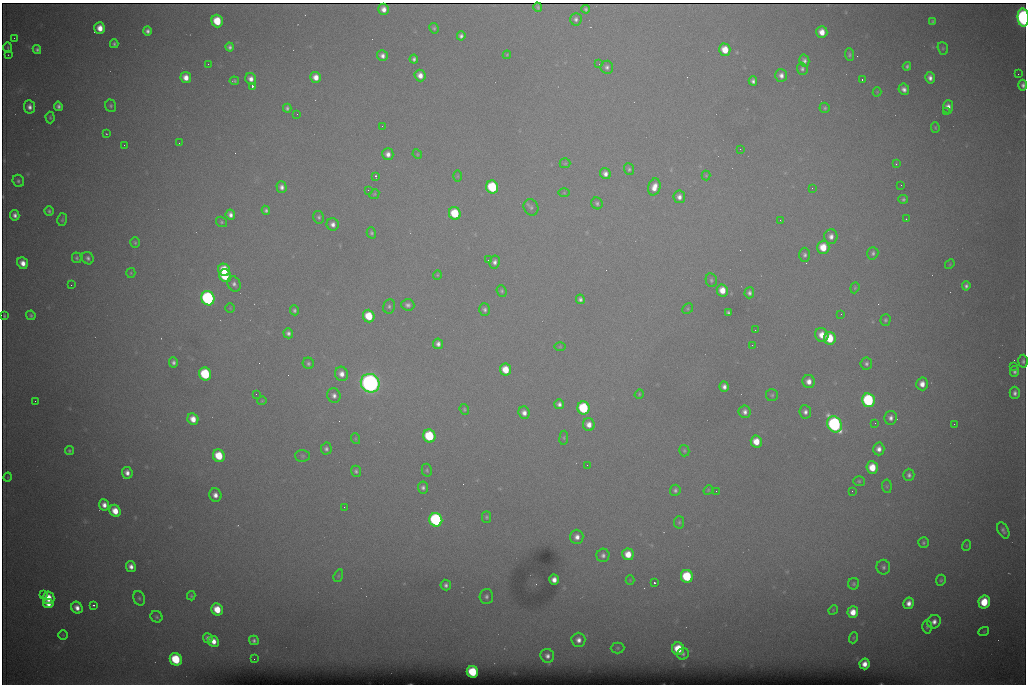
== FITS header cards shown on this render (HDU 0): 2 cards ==
NAXIS1  =                 1024 /fastest changing axis
NAXIS2  =                  682 /next to fastest changing axis

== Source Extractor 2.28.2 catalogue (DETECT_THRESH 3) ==
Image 1024 x 682 px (HDU 0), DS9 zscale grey, 1 PNG px = 1 image px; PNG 1028 x 686 px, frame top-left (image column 1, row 682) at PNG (2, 3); each listed source drawn as its Kron ellipse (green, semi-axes under 4 px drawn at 4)
Background 6840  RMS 56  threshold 167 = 3 sigma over >= 5 px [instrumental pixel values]
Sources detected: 248; all 248 listed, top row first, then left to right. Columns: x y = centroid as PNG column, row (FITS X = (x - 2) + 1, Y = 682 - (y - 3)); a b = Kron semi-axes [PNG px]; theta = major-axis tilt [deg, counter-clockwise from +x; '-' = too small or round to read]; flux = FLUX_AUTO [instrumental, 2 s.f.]
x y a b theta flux
538 7 4 3 - 3.0e+03
383 9 5 5 - 2.7e+04
586 9 4 3 - 7.8e+03
1023 18 9 5 -85 1.3e+06
576 19 6 6 - 1.3e+04
217 21 6 5 - 1.3e+05
932 21 4 3 - 5.2e+03
100 28 6 5 - 4.7e+04
434 28 5 4 - 6.8e+03
147 31 5 4 - 1.4e+04
822 32 6 5 - 4.5e+04
461 36 5 4 - 1.2e+04
14 38 2 2 - 1.4e+03
114 44 4 4 - 8.3e+03
8 47 5 4 - 4.9e+03
230 47 4 4 - 1.1e+04
943 48 6 5 - 5.7e+03
37 49 4 4 - 1.0e+04
725 50 6 5 - 6.9e+04
8 55 2 2 - 2.0e+03
507 55 4 4 - 3.9e+03
849 55 6 4 -86 8.2e+03
382 56 5 5 - 1.8e+04
414 59 4 4 - 1.1e+04
804 61 6 5 - 1.4e+04
208 64 2 2 - 2.9e+03
599 64 3 3 - 3.2e+03
907 66 4 4 - 8.1e+03
607 67 6 6 - 1.2e+04
802 69 6 5 - 9.9e+03
1018 74 2 2 - 1.4e+04
420 75 6 5 - 3.2e+04
781 75 6 6 - 2.0e+04
186 77 5 5 - 3.7e+04
316 77 5 5 - 3.6e+04
930 78 6 4 -74 2.0e+04
251 79 6 5 - 2.4e+04
862 79 3 2 - 5.0e+03
234 81 5 3 - 5.9e+03
753 81 4 4 - 1.1e+04
1023 85 5 4 - 1.3e+04
252 86 3 3 - 9.9e+04
904 89 5 5 - 1.9e+04
877 92 4 4 - 3.7e+03
58 106 4 4 - 1.2e+04
111 106 6 5 - 7.7e+03
29 107 7 5 -84 2.0e+04
948 107 7 5 86 2.7e+04
287 108 4 4 - 9.1e+03
825 108 5 5 - 7.0e+03
947 112 2 2 - 3.1e+03
297 114 2 2 - 2.4e+03
50 118 6 4 -87 5.6e+03
382 126 2 2 - 1.8e+03
935 128 5 4 - 4.8e+03
106 134 3 2 - 2.7e+03
179 143 2 2 - 3.9e+03
124 145 2 2 - 2.0e+03
740 149 2 2 - 2.8e+03
388 154 6 5 - 2.3e+04
417 154 5 4 - 4.2e+03
565 163 5 5 - 4.8e+03
896 164 4 4 - 4.1e+03
629 169 6 5 - 7.3e+03
605 174 6 5 - 2.1e+04
706 175 5 4 - 4.5e+03
376 176 3 3 - 5.6e+03
458 176 6 3 89 3.9e+03
18 181 6 5 - 8.8e+03
901 185 2 2 - 1.9e+03
282 187 6 5 - 1.8e+04
492 187 6 6 - 2.8e+05
654 187 9 6 74 4.2e+04
812 188 2 2 - 3.9e+03
368 190 2 2 - 8.8e+03
564 193 6 4 0 3.7e+03
374 194 5 4 - 4.8e+03
679 197 6 6 - 2.1e+04
903 199 5 4 - 7.8e+03
597 203 6 5 - 8.4e+03
531 207 8 7 - 1.2e+04
266 210 4 4 - 9.1e+03
49 211 5 4 - 8.4e+03
455 213 6 6 - 1.6e+05
15 215 5 4 - 1.8e+04
230 215 5 4 - 1.8e+04
319 217 6 5 - 8.5e+03
906 219 3 2 - 4.4e+03
62 220 6 5 - 6.4e+03
780 220 2 2 - 2.8e+03
221 222 6 5 - 6.1e+03
333 224 6 6 - 2.0e+04
371 233 5 4 - 7.6e+03
831 236 7 6 - 2.2e+04
135 243 5 5 - 5.9e+03
823 247 7 6 - 8.0e+04
873 253 6 5 - 9.7e+03
805 255 7 5 -90 1.1e+04
77 258 5 4 - 7.3e+03
88 258 6 5 - 1.3e+04
488 260 2 2 - 2.5e+03
494 262 6 5 - 1.6e+04
23 263 6 5 - 3.5e+04
950 264 5 4 - 4.5e+03
224 270 6 5 - 1.0e+05
131 273 5 4 - 4.7e+03
437 275 5 4 - 4.4e+03
225 276 6 5 - 1.8e+05
711 280 7 5 -81 8.0e+03
234 284 8 6 -60 1.5e+04
71 285 2 2 - 7.0e+03
966 286 5 4 - 1.2e+04
855 288 6 4 69 5.0e+03
722 290 6 5 - 5.2e+04
502 291 6 5 - 7.0e+03
749 293 5 5 - 1.3e+04
208 298 7 6 - 1.0e+06
580 299 5 4 - 1.2e+04
408 305 7 5 -4 1.3e+04
389 306 7 6 - 9.8e+03
230 308 5 4 - 3.7e+03
484 309 6 5 - 1.0e+04
688 309 6 5 - 5.2e+03
294 310 5 4 - 8.7e+03
728 312 4 3 - 7.2e+03
841 314 2 2 - 2.5e+03
31 315 5 4 - 6.9e+03
4 316 4 2 - 5.3e+03
369 316 6 5 - 1.1e+05
885 320 6 5 - 7.5e+03
755 330 2 2 - 1.5e+03
288 333 5 4 - 1.3e+04
822 335 7 6 - 4.7e+04
830 338 6 6 - 1.2e+05
438 344 5 5 - 1.7e+04
752 345 3 2 - 4.8e+03
560 347 5 3 - 3.7e+03
1023 361 6 4 85 9.3e+03
173 362 5 4 - 1.2e+04
308 363 6 5 - 9.7e+03
866 364 6 6 - 1.0e+04
1013 366 2 2 - 1.8e+04
506 370 6 5 - 7.6e+04
1014 371 5 4 - 1.1e+04
205 374 6 6 - 3.2e+05
341 374 7 6 - 3.0e+04
809 381 6 6 - 3.0e+04
370 383 10 9 - 2.6e+06
922 384 6 5 - 3.4e+04
724 387 5 4 - 1.8e+04
1015 393 6 5 - 1.5e+04
256 394 2 2 - 1.4e+03
639 394 5 4 - 4.5e+03
334 395 7 6 - 1.8e+04
772 395 6 6 - 7.4e+03
868 400 7 6 - 4.9e+05
35 401 2 2 - 1.4e+03
262 401 4 4 - 3.9e+03
559 404 5 5 - 1.5e+04
583 408 6 6 - 3.2e+05
464 409 5 4 - 5.6e+03
745 412 6 6 - 1.9e+04
805 412 7 6 - 1.6e+04
524 413 6 5 - 2.4e+04
891 418 7 6 - 1.8e+04
193 419 6 5 - 4.4e+04
875 423 2 2 - 1.6e+03
589 424 6 6 - 3.2e+04
834 424 8 7 - 1.2e+06
954 424 2 2 - 9.7e+03
429 436 6 6 - 2.6e+05
564 438 7 3 83 4.7e+03
356 439 5 3 - 3.9e+03
756 441 6 5 - 6.3e+04
326 449 6 5 - 1.1e+04
879 449 6 5 - 2.4e+04
69 451 4 4 - 6.6e+03
684 451 6 5 - 5.9e+03
219 456 6 5 - 1.3e+05
303 456 7 6 - 8.1e+03
587 465 2 2 - 3.3e+03
872 467 6 5 - 7.9e+04
427 470 6 5 - 6.2e+03
356 471 5 5 - 8.9e+03
127 473 6 5 - 2.4e+04
909 475 6 5 - 1.2e+04
8 477 5 3 - 3.2e+03
859 481 6 5 - 6.5e+03
887 486 7 5 -84 6.0e+03
423 488 6 5 - 1.2e+04
675 490 5 5 - 9.9e+03
708 490 5 4 - 4.0e+03
716 491 2 2 - 2.0e+03
852 491 2 2 - 1.6e+03
215 495 7 6 - 2.6e+04
104 505 5 5 - 2.6e+04
344 507 2 2 - 4.1e+03
115 511 6 5 - 6.3e+04
486 517 5 4 - 6.2e+03
436 520 7 6 - 8.2e+05
679 522 6 5 - 6.8e+03
1003 530 8 5 -61 1.3e+04
577 537 7 6 - 2.5e+04
923 543 5 5 - 7.3e+03
966 546 5 3 - 3.4e+03
628 554 6 5 - 6.0e+04
603 555 7 6 - 1.4e+04
131 566 5 5 - 2.4e+04
883 567 7 7 - 1.1e+04
338 576 6 4 72 5.5e+03
687 576 6 6 - 2.3e+05
554 580 5 5 - 2.6e+04
630 580 4 4 - 3.9e+03
941 580 5 4 - 6.6e+03
654 583 3 3 - 9.6e+04
854 584 5 5 - 7.2e+03
446 585 5 5 - 1.3e+04
43 594 3 2 - 1.0e+04
191 596 4 3 - 5.7e+03
486 596 7 6 - 1.3e+04
48 598 6 6 - 8.0e+04
139 598 7 5 -70 8.4e+03
984 602 6 5 - 1.3e+05
909 603 6 5 - 2.7e+04
48 604 5 4 - 3.3e+04
94 605 3 3 - 7.8e+03
77 608 6 5 - 2.9e+04
217 609 6 5 - 8.8e+04
833 610 5 4 - 3.8e+03
853 612 6 5 - 5.0e+04
156 617 6 5 - 7.8e+03
934 622 7 6 - 2.3e+04
927 627 7 4 88 7.5e+03
984 631 5 3 - 3.5e+03
63 635 4 4 - 3.7e+03
208 638 5 5 - 1.5e+04
853 638 5 4 - 4.0e+03
254 640 5 4 - 1.1e+04
578 640 7 7 - 2.5e+04
213 641 6 5 - 3.5e+04
618 648 7 5 1 6.9e+03
678 649 6 6 - 1.2e+05
683 654 6 5 - 9.1e+03
547 656 7 6 - 1.9e+04
176 659 6 6 - 2.3e+05
254 659 2 2 - 5.3e+03
864 664 5 5 - 3.4e+04
472 672 6 5 - 2.0e+05
At the frame edge (FLAGS 8, measured only in part): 3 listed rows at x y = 1023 18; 1023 85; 1023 361